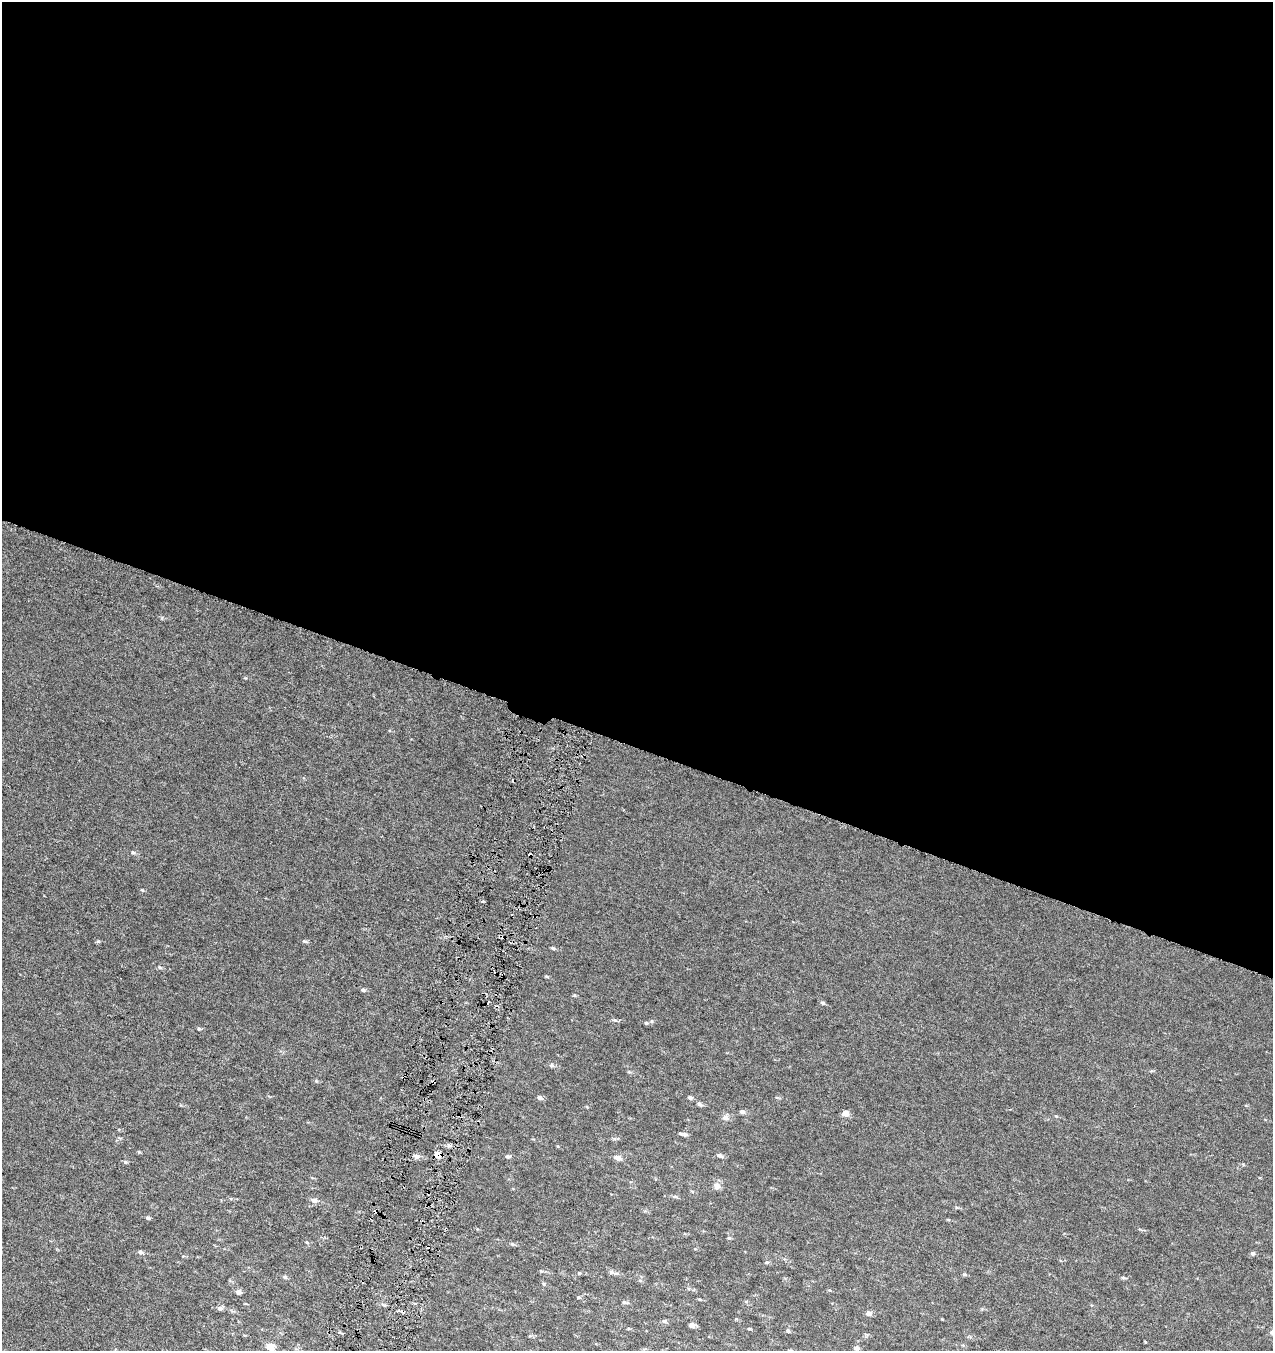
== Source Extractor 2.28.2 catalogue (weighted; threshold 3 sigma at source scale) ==
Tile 3 of 4 x 4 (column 3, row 1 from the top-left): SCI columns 2827-4097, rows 4050-5398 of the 5589 x 5408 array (HDU 1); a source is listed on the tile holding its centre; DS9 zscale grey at full resolution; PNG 1275 x 1353 px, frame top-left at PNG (2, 2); no overlay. Shown black and unused: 55% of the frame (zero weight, under 3 of 6 exposures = <1% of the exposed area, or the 3 px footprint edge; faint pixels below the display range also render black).
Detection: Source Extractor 2.28.2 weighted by HDU 2 'WHT'; one run over the whole footprint, this tile lists its part. Background 7.40e-04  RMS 0.0025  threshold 0.0104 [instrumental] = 3 sigma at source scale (4.09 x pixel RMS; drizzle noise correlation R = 1.36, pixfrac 0.8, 0.0396/0.0396 arcsec/px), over >= 5 px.
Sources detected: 76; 7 cosmic-ray / hot-pixel residue — not listed; the other 69 listed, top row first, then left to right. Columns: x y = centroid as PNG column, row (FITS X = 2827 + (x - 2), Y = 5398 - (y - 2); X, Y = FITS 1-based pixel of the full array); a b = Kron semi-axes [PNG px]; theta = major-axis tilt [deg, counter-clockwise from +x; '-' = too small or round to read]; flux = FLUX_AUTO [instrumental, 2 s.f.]
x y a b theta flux
133 852 6 4 -21 0.39
142 890 6 3 -43 0.24
483 901 3 3 - 0.35
98 941 6 4 19 0.31
305 941 7 4 -25 0.38
553 948 6 4 -10 0.38
160 967 6 4 -32 0.37
546 976 5 3 - 0.28
363 990 6 5 - 0.41
574 995 5 4 - 0.27
823 1003 5 5 - 0.46
646 1023 5 4 - 0.42
199 1029 6 4 -15 0.32
552 1065 6 5 - 0.62
629 1072 6 3 -17 0.28
316 1081 5 5 - 0.27
433 1082 3 3 - 0.42
540 1097 7 5 -32 0.65
690 1097 6 5 - 0.47
777 1097 6 4 -2 0.31
699 1104 7 6 - 0.5
742 1112 6 5 - 0.7
845 1113 6 5 - 1.9
1056 1116 5 4 - 0.26
725 1117 8 7 - 1.2
685 1134 8 6 -17 0.68
120 1138 6 4 -33 0.29
139 1152 5 4 - 0.25
438 1155 7 6 - 2.2
720 1155 8 5 -20 0.68
416 1156 6 5 - 0.95
508 1156 7 5 -14 0.5
618 1158 8 6 -19 1.4
125 1162 6 5 - 0.39
717 1186 7 7 - 1.5
692 1191 6 3 -19 0.26
675 1197 9 4 -4 0.44
314 1200 9 7 -15 1
148 1218 6 4 -15 0.51
948 1219 5 3 - 0.23
729 1238 5 5 - 0.31
306 1242 5 3 - 0.26
512 1244 6 4 -21 0.37
140 1252 6 5 - 0.58
1252 1253 6 5 - 0.54
767 1262 6 5 - 0.39
541 1271 6 4 10 0.32
612 1272 7 6 - 0.67
579 1273 5 4 - 0.3
964 1274 5 5 - 0.33
285 1277 6 5 - 0.44
1123 1278 6 5 - 0.37
640 1280 6 4 -19 0.31
544 1284 6 3 -71 0.26
829 1290 5 4 - 0.28
238 1292 6 5 - 0.99
579 1297 6 3 -1 0.27
699 1299 5 3 - 0.25
624 1302 6 5 - 0.37
383 1305 9 3 -21 0.37
220 1308 6 5 - 0.8
869 1313 8 6 -3 0.83
664 1321 7 5 0 0.47
691 1325 7 5 4 0.91
749 1329 5 3 - 0.22
788 1331 6 5 - 0.44
1145 1342 3 2 - 0.33
270 1347 6 6 - 3.3
856 1348 7 6 - 0.67
Overlapping masked pixels (flux is a lower limit): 2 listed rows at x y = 433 1082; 438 1155
Unlisted compact peaks at least as high as the median listed source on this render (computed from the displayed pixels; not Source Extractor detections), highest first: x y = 615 1020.